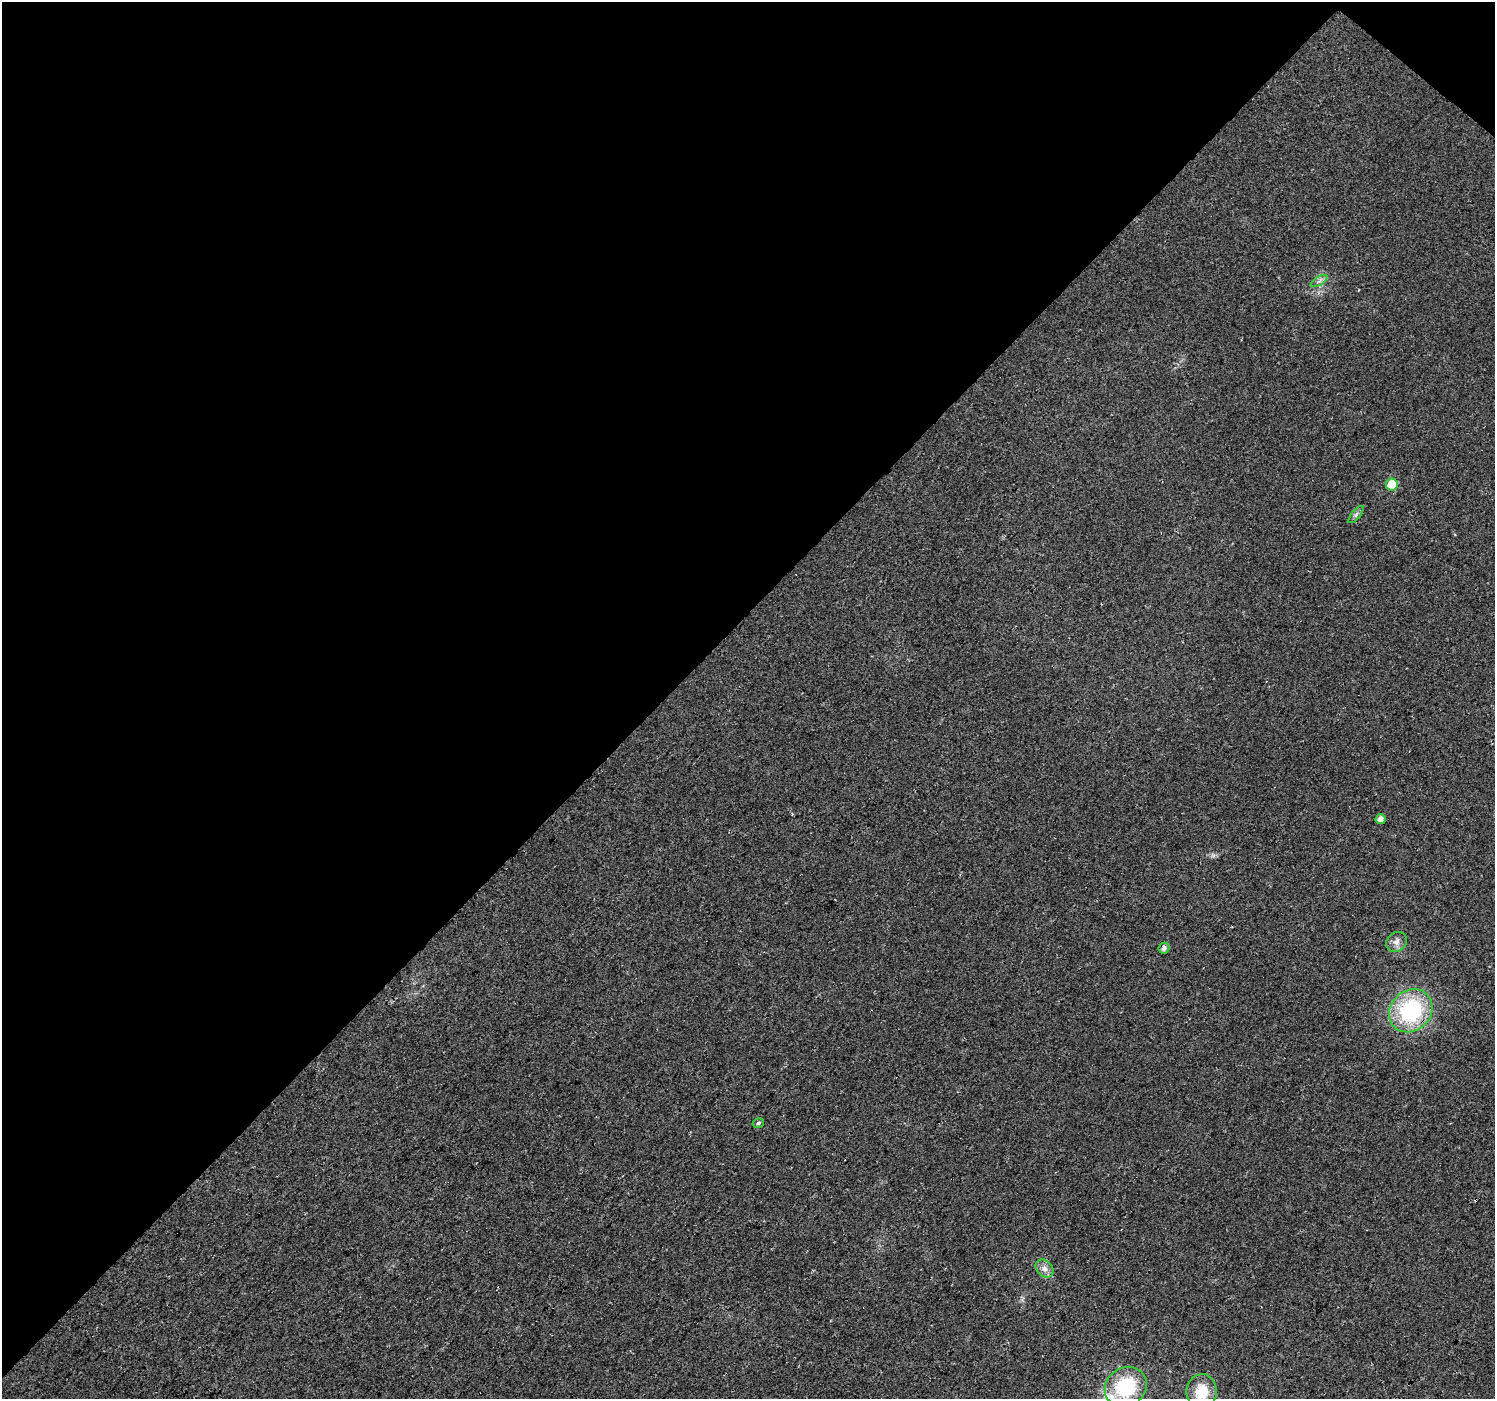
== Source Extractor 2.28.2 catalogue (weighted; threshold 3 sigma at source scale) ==
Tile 2 of 4 x 4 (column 2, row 1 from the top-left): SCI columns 1534-3026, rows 4398-5794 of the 6058 x 6067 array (HDU 1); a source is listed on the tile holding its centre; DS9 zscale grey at full resolution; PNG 1497 x 1401 px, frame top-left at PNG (2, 2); each listed source drawn as its Kron ellipse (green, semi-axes under 4 px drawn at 4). Shown black and unused: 45% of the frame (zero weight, under 3 of 4 exposures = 5% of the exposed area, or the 3 px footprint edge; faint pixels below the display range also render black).
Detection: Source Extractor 2.28.2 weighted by HDU 2 'WHT'; one run over the whole footprint, this tile lists its part. Background 0.0252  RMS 0.0069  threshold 0.0311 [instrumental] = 3 sigma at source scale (4.5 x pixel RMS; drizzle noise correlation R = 1.50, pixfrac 1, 0.0396/0.0396 arcsec/px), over >= 5 px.
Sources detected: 12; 1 inside a brighter listed object's ellipse — not listed separately; the other 11 listed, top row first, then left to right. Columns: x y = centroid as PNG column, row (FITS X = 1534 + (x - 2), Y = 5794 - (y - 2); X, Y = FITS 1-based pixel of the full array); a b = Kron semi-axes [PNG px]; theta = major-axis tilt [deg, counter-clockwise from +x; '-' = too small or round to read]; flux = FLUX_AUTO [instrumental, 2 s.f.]
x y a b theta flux
1319 281 9 4 32 1.9
1392 484 6 6 - 22
1356 515 11 3 50 1.6
1381 819 5 5 - 4.2
1396 942 11 9 40 4
1164 948 5 5 - 2.8
1411 1011 23 20 44 67
758 1123 6 4 16 1.3
1044 1269 10 7 -45 3.5
1126 1387 22 19 34 46
1202 1392 18 15 -90 19
Overlapping masked pixels (flux is a lower limit): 1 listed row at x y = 1411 1011